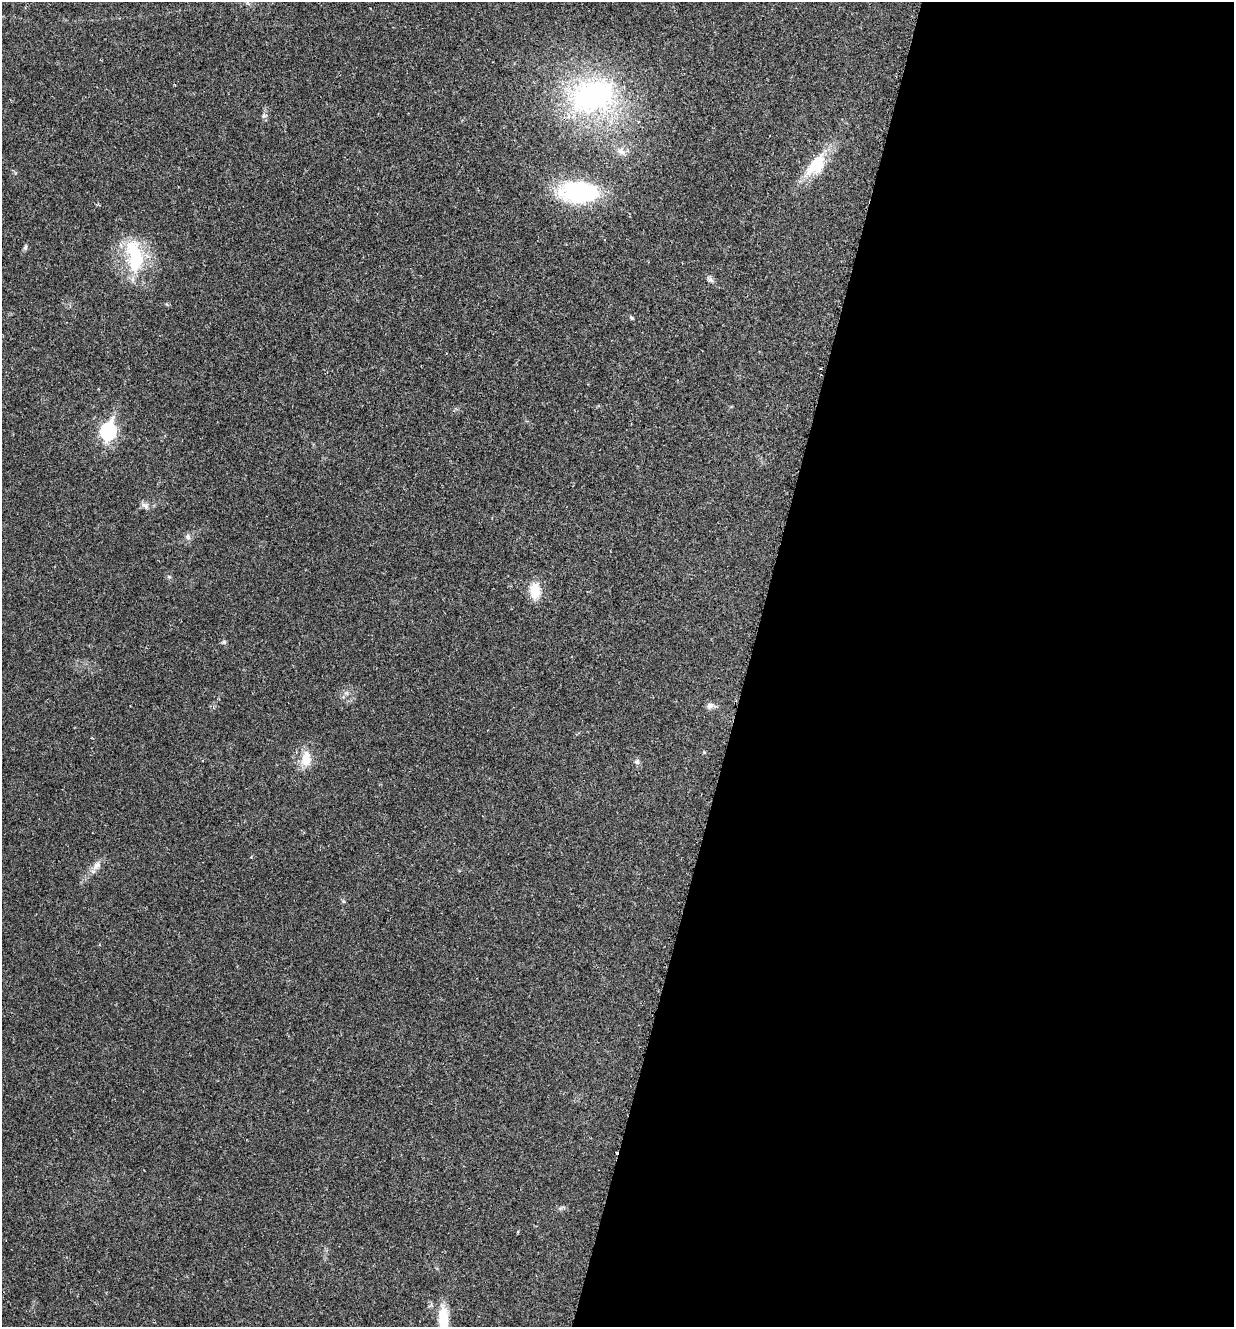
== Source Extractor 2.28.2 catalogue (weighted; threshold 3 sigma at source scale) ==
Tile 12 of 4 x 4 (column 4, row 3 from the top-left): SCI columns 3839-5070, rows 1340-2664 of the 5340 x 5326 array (HDU 1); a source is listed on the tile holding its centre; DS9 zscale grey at full resolution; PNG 1236 x 1329 px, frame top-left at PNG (2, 2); no overlay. Shown black and unused: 39% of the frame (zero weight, under 2 of 3 exposures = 2% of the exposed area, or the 3 px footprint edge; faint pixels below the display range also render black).
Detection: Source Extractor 2.28.2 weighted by HDU 2 'WHT'; one run over the whole footprint, this tile lists its part. Background 0.0392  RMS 0.0041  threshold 0.0185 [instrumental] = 3 sigma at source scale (4.5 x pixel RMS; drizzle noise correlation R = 1.50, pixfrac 1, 0.05/0.05 arcsec/px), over >= 5 px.
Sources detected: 21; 1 cosmic-ray / hot-pixel residue — not listed; the other 20 listed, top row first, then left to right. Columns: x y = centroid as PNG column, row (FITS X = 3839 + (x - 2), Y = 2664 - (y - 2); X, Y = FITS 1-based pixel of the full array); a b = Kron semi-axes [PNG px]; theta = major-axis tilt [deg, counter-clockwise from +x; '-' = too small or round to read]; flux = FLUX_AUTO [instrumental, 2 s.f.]
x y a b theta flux
593 96 69 48 18 78
264 116 6 6 - 0.89
621 152 14 6 -38 2.1
816 165 33 18 51 15
579 192 35 19 -1 55
25 247 7 5 69 0.74
135 256 49 21 -81 25
711 280 10 5 -54 1.1
631 318 5 4 - 0.51
108 431 9 7 75 85
145 506 11 7 -41 1.7
188 537 8 7 - 1.3
169 577 6 4 -45 0.58
535 591 19 12 -87 7.9
224 642 6 5 - 0.68
710 706 9 8 - 1.8
306 759 21 12 87 6.9
637 762 8 7 - 1.1
96 866 13 8 44 2.6
443 1319 35 12 -87 11
Isophote crosses this tile's border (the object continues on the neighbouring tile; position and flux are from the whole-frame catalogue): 1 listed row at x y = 443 1319